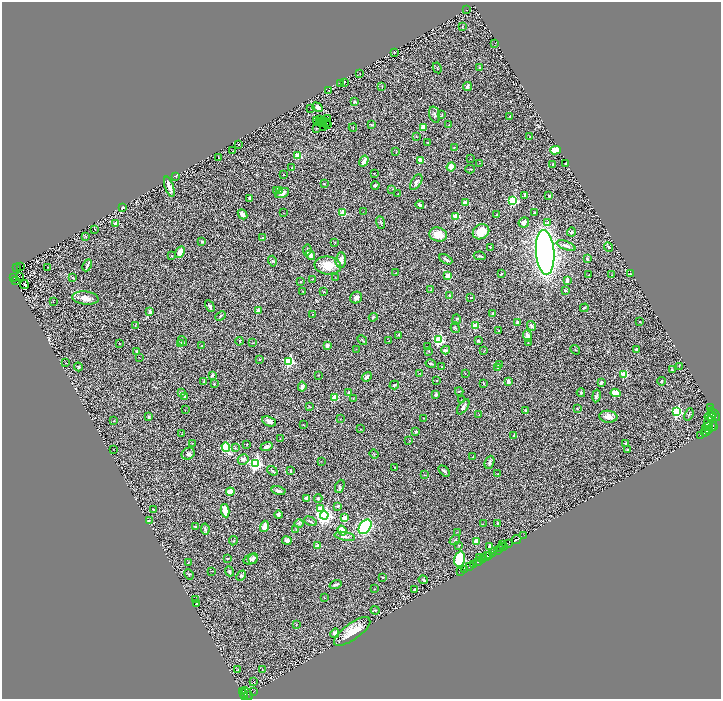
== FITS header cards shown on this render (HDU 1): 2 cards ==
NAXIS1  =                 1438
NAXIS2  =                 1393

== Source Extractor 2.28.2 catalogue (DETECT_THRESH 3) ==
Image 1438 x 1393 px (HDU 1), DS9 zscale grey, zoomed out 1/2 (1 PNG px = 2 x 2 image px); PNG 723 x 701 px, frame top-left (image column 2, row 1393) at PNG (2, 2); each listed source drawn as its Kron ellipse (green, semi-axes under 4 px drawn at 4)
Background 0.766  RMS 0.071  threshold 0.212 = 3 sigma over >= 5 px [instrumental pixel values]
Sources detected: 376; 40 cannot appear on this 1/2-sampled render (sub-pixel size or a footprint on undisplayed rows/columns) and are neither listed nor drawn; the other 336 listed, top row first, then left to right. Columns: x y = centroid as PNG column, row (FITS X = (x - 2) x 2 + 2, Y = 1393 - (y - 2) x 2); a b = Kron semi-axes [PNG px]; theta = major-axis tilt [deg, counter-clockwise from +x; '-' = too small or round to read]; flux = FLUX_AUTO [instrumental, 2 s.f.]
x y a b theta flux
466 10 2 1 - 4
462 27 3 2 - 6.2
495 43 2 1 - 3.4
394 52 2 2 - 7.1
437 68 5 1 - 5.8
479 68 3 2 - 6.4
360 74 3 1 - 3.4
345 82 2 1 - 4
341 84 3 2 - 9.4
382 86 4 2 - 7.2
467 86 4 3 - 52
329 90 2 1 - 5.2
355 102 4 3 - 21
317 107 6 3 -30 61
311 108 2 1 - 4.9
435 115 8 5 -74 37
442 115 3 2 - 8.9
510 117 3 2 - 12
319 119 3 1 - 9.7
328 119 2 1 - 4.7
316 120 2 1 - 8.6
319 122 2 1 - 5.2
324 122 2 1 - 7.6
327 122 2 1 - 2.2
322 123 2 1 - 3.2
327 124 2 1 - 12
372 125 4 3 - 11
449 125 4 3 - 12
323 127 2 2 - 4
423 127 4 3 - 120
353 128 4 2 - 7.9
316 129 3 2 - 2.1
416 137 3 2 - 10
530 137 3 2 - 4.4
428 142 2 2 - 6.5
238 144 2 2 - 11
454 147 4 2 - 7.8
555 150 5 3 - 160
233 151 3 2 - 7.8
396 152 3 2 - 6.4
298 156 3 3 - 560
218 157 2 2 - 4.6
471 159 2 2 - 3.7
420 160 2 2 - 230
364 161 6 3 58 99
479 163 2 2 - 3.4
566 163 2 2 - 19
553 164 3 2 - 9.9
292 167 2 2 - 6.9
451 167 4 4 - 100
470 169 4 2 - 8.8
374 173 4 2 - 9.3
284 175 3 2 - 4.6
176 176 2 2 - 19
416 182 8 5 56 62
324 184 3 2 - 9.3
375 185 4 3 - 28
169 187 11 3 -71 99
392 189 2 1 - 3.2
276 191 4 3 - 18
280 191 3 3 - 14
282 193 7 4 26 64
398 194 3 2 - 6.3
525 195 4 3 - 39
549 196 2 2 - 55
250 199 4 3 - 56
513 201 4 3 - 1000
465 203 3 3 - 87
420 205 4 3 - 32
123 208 2 2 - 110
363 212 2 1 - 3.1
283 213 2 2 - 3.8
343 213 3 3 - 500
534 213 3 3 - 13
242 214 5 3 - 77
497 215 4 3 - 11
456 216 3 3 - 620
381 222 6 2 -68 17
524 222 5 5 - 73
548 222 4 4 - 20
116 223 2 2 - 120
95 229 2 1 - 5.5
481 232 8 7 - 270
571 232 4 4 - 21
438 235 9 7 -17 240
85 237 4 2 - 9.6
263 238 3 2 - 10
202 241 3 3 - 15
335 242 3 2 - 4.1
566 246 10 4 -21 61
490 247 2 2 - 12
608 247 5 2 - 15
307 250 5 2 - 26
180 252 6 4 61 140
545 252 22 9 -86 9100
310 255 5 4 - 57
171 256 3 2 - 9.9
480 256 6 3 -8 19
446 259 7 2 -30 31
587 259 4 3 - 25
341 260 7 5 84 78
272 261 5 3 - 18
87 265 6 2 65 31
328 265 13 9 -4 270
16 267 3 1 - 35
20 267 2 1 - 2.7
48 267 2 1 - 4.2
396 273 3 1 - 4.9
501 274 3 2 - 12
630 274 2 1 - 6.5
448 275 3 2 - 120
589 275 2 2 - 8.5
611 275 2 2 - 4.5
19 277 3 1 - 4.1
335 277 2 2 - 5.2
14 278 2 1 - 44
73 278 3 2 - 16
312 279 2 2 - 4.9
567 280 4 3 - 44
15 281 2 1 - 4.6
301 282 4 3 - 12
24 285 4 2 - 31
430 290 4 2 - 9
565 290 2 2 - 45
303 292 3 2 - 5.5
324 292 3 3 - 9.1
450 296 3 3 - 35
356 297 6 5 - 57
471 297 2 2 - 20
85 298 13 6 -7 130
53 301 3 1 - 4
210 306 6 3 -60 35
584 308 4 3 - 19
258 310 2 2 - 89
150 312 4 3 - 52
492 313 3 2 - 17
313 315 2 2 - 3.8
220 316 5 2 - 18
373 317 4 3 - 16
456 320 5 2 - 10
639 322 2 2 - 16
517 323 3 3 - 53
135 326 2 2 - 5.2
475 326 3 3 - 340
531 326 5 2 - 27
455 328 5 4 - 17
498 330 2 1 - 5.7
399 335 4 2 - 8.3
528 336 6 4 -71 61
362 340 5 2 - 11
439 340 4 3 - 1500
182 341 5 3 - 29
239 341 4 2 - 7.2
388 341 2 2 - 4.3
478 341 2 2 - 55
119 343 3 2 - 5
181 343 4 3 - 39
253 343 4 2 - 7.1
528 343 2 2 - 5
202 345 2 1 - 5.3
327 345 2 2 - 190
428 347 3 2 - 4
356 349 2 1 - 3
636 349 3 3 - 14
446 350 4 4 - 27
575 350 5 2 - 7.7
429 351 4 3 - 11
484 351 2 2 - 5
137 352 2 2 - 57
140 358 2 1 - 3.1
259 360 2 2 - 17
289 361 3 3 - 1500
65 363 3 2 - 4.2
431 364 5 3 - 16
499 365 3 3 - 16
679 366 3 2 - 6.9
78 367 4 4 - 21
442 367 3 3 - 8.3
498 367 3 2 - 9.5
672 370 3 2 - 13
465 373 3 2 - 7.1
420 374 3 2 - 5.3
624 374 3 3 - 610
212 375 2 2 - 71
318 375 2 2 - 6.9
367 377 5 3 - 44
436 380 2 1 - 9.8
204 381 4 3 - 17
661 381 4 3 - 14
508 382 3 3 - 49
484 383 4 2 - 7.5
601 383 3 3 - 46
214 384 2 1 - 8.9
394 385 5 3 - 17
302 387 5 4 - 45
459 391 4 3 - 15
349 392 3 2 - 8.7
181 393 2 2 - 150
581 393 4 3 - 16
616 393 5 4 - 180
436 394 4 3 - 34
185 396 3 3 - 16
596 396 6 3 80 26
335 398 3 2 - 430
353 398 2 2 - 6.1
462 400 2 1 - 4.9
309 406 3 2 - 6.1
463 407 8 4 54 55
710 408 2 1 - 310
577 409 2 2 - 6.9
185 410 2 2 - 3.7
525 410 2 2 - 9.8
677 412 4 3 - 1900
689 414 6 2 69 13
714 414 8 2 -51 710
479 415 2 1 - 4.7
710 416 6 2 14 700
149 417 3 2 - 14
608 417 9 6 -7 120
423 418 2 1 - 6.3
712 418 2 1 - 440
340 419 2 1 - 3.3
114 421 4 2 - 7.1
269 421 7 4 -21 50
711 424 7 6 - 2100
303 425 3 2 - 4.9
713 426 4 1 - 510
707 427 6 2 29 880
361 429 2 2 - 6.6
708 429 3 2 - 590
416 431 2 2 - 120
705 432 5 3 - 1200
182 434 2 2 - 7.7
514 435 2 2 - 43
700 435 2 1 - 90
280 439 2 2 - 4.6
409 441 4 3 - 9.5
192 443 2 1 - 5.1
626 443 2 2 - 50
247 444 2 1 - 7.1
226 447 5 4 - 820
266 447 6 3 20 75
235 448 3 3 - 13
113 449 2 1 - 6.7
628 450 4 3 - 22
188 454 7 5 30 34
374 454 4 2 - 11
473 457 2 2 - 8.1
243 459 5 5 - 52
321 461 2 1 - 3.1
490 462 7 4 66 30
256 463 4 4 - 3000
394 467 2 2 - 8
272 471 6 3 -38 19
290 471 4 2 - 19
444 471 7 2 -43 30
497 474 3 2 - 7.3
425 475 2 2 - 5.1
340 486 7 4 69 22
278 491 7 3 -11 47
230 492 4 3 - 230
307 498 4 3 - 83
318 498 4 3 - 20
338 506 3 3 - 13
320 509 3 2 - 200
154 510 2 2 - 50
225 511 7 3 -79 280
278 515 4 3 - 36
324 515 4 4 - 4600
345 518 3 2 - 270
149 520 2 2 - 4.3
310 521 6 3 -26 27
299 523 5 4 - 20
483 524 2 2 - 5.9
498 524 4 3 - 18
196 526 4 3 - 16
264 526 6 4 74 140
365 527 8 5 53 1600
205 529 5 3 - 20
296 530 2 1 - 3.5
342 530 5 3 - 240
457 532 2 1 - 4.4
345 536 10 4 -11 64
524 536 4 2 - 63
517 539 5 2 - 340
287 540 5 4 - 72
455 540 6 3 40 17
233 541 4 1 - 7.1
477 541 2 2 - 230
503 544 2 1 - 12
509 544 3 1 - 47
458 545 4 2 - 8.7
318 546 3 3 - 93
503 546 3 1 - 63
489 547 4 3 - 24
501 549 3 2 - 230
497 551 4 2 - 230
493 552 4 3 - 480
489 555 2 1 - 190
487 556 5 2 - 1100
479 557 3 1 - 34
253 558 5 4 - 47
227 559 3 2 - 15
251 559 7 5 14 43
460 559 7 5 76 720
482 559 2 1 - 27
188 562 3 2 - 8.1
478 562 5 2 - 530
473 564 2 2 - 140
470 567 2 1 - 66
465 569 4 1 - 36
212 571 2 1 - 4.4
229 571 5 3 - 29
461 572 2 1 - 30
189 574 5 3 - 12
241 576 6 4 45 26
382 577 2 1 - 6.3
423 580 5 2 - 15
335 584 6 2 18 37
374 589 3 2 - 5.5
414 589 2 2 - 12
325 598 2 2 - 4.6
195 599 3 2 - 15
197 603 3 2 - 14
375 610 4 3 - 12
297 624 2 2 - 4.8
352 631 21 8 36 280
335 633 5 4 - 34
262 669 3 2 - 6.2
238 670 3 2 - 5.2
253 682 2 2 - 20
243 691 3 2 - 160
253 692 2 1 - 5.5
244 693 2 1 - 75
248 694 7 2 -55 200
244 696 2 2 - 290
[40 sub-pixel or undisplayed-footprint detections neither listed nor drawn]